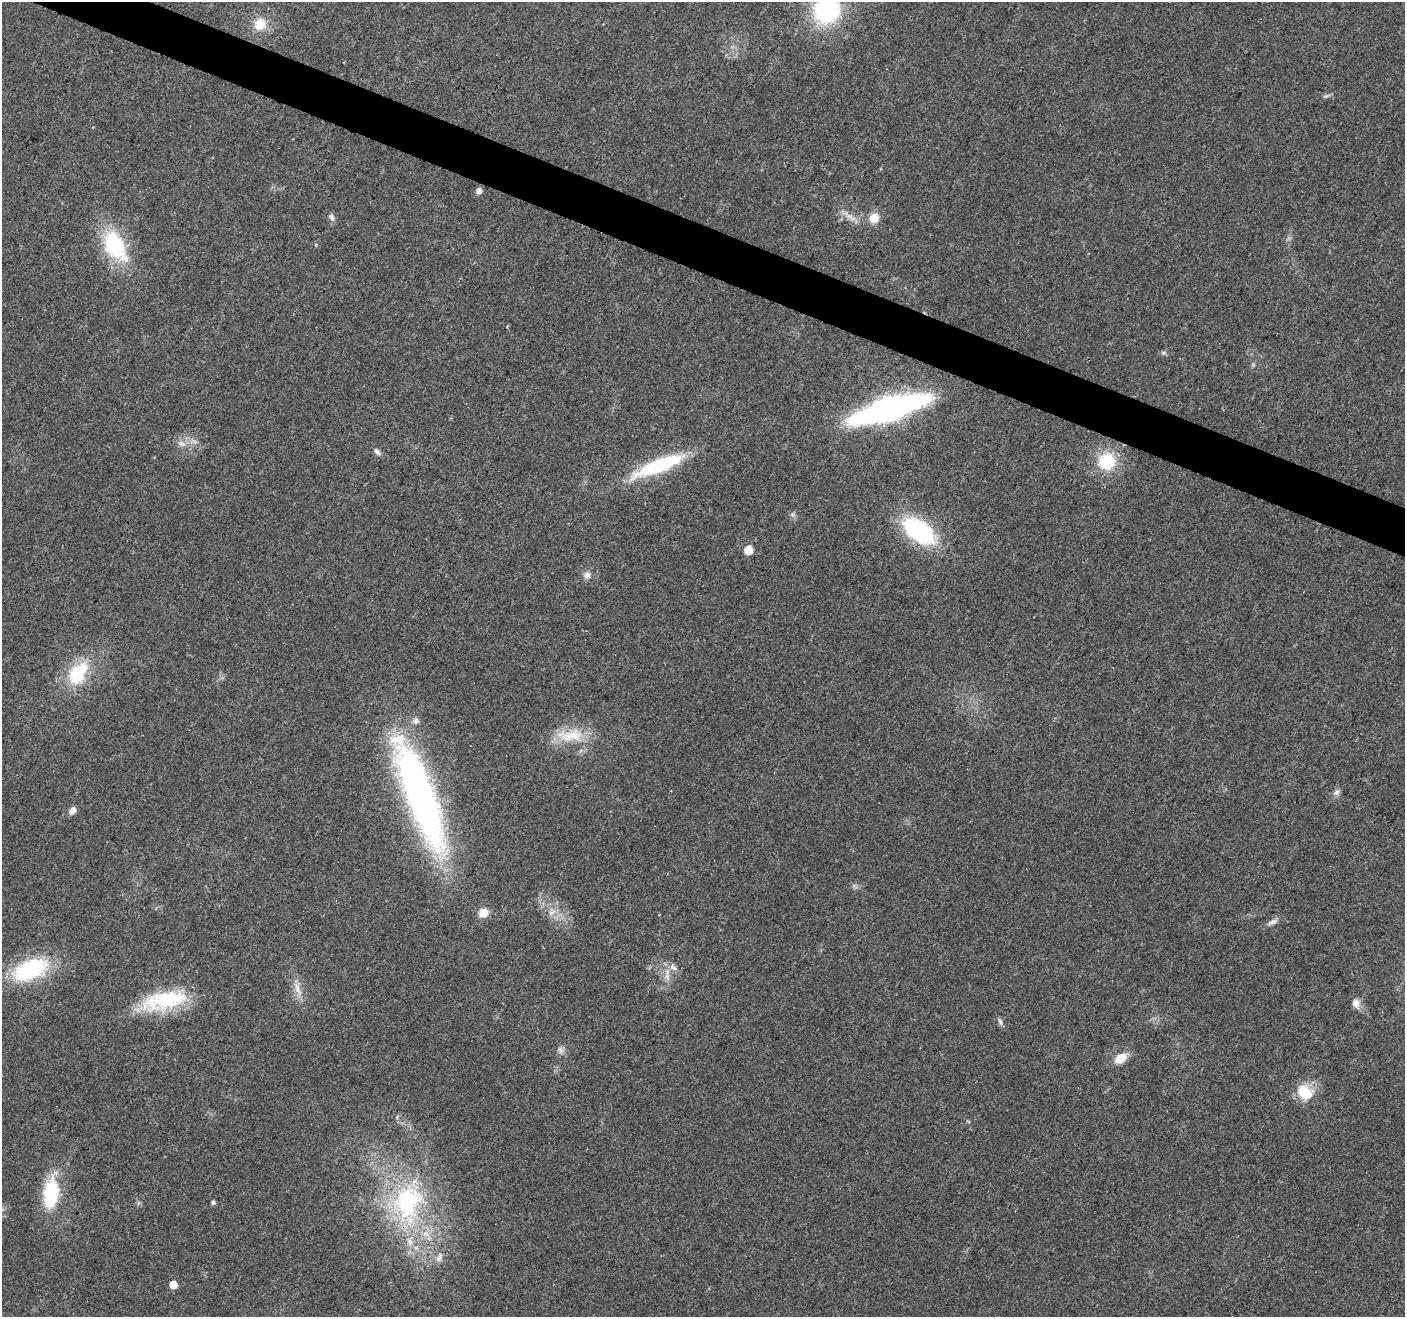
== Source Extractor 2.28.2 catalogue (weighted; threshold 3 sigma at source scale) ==
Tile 11 of 4 x 4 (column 3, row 3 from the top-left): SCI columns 2811-4213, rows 1527-2841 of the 5626 x 5747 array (HDU 1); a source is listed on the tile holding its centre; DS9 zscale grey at full resolution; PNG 1407 x 1319 px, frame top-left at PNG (2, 2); no overlay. Shown black and unused: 3% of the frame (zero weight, under 3 of 4 exposures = <1% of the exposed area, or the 3 px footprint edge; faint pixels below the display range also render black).
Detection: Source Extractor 2.28.2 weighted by HDU 2 'WHT'; one run over the whole footprint, this tile lists its part. Background 0.0257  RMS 0.0032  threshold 0.0145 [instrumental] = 3 sigma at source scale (4.5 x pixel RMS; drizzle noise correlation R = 1.50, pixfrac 1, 0.0396/0.0396 arcsec/px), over >= 5 px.
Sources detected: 45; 4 inside a brighter listed object's ellipse — not listed separately; the other 41 listed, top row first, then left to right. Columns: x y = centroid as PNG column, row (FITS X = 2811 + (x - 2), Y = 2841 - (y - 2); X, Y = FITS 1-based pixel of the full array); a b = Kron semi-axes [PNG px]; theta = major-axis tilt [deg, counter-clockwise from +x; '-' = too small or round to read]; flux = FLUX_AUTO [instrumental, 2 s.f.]
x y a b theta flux
827 10 22 21 - 42
260 24 16 14 64 6.2
1326 96 11 4 21 0.76
479 191 5 5 - 2
331 217 9 7 -48 1.2
874 218 12 11 - 4.2
316 245 5 3 - 0.32
115 246 43 24 -60 24
507 327 4 3 - 0.28
1163 352 7 4 0 0.6
889 409 49 13 17 170
181 444 12 7 -23 1.9
377 451 10 6 -52 1.2
1107 461 20 18 22 14
659 465 61 14 21 27
792 514 7 6 - 0.85
919 531 30 17 -35 42
748 550 6 5 - 7.4
587 575 10 8 27 1.7
78 673 32 20 56 17
570 735 42 17 5 11
1337 792 11 7 50 1.3
419 794 134 31 -69 130
72 811 8 6 50 1.9
552 912 12 7 33 1.9
483 913 11 10 - 3.6
1273 922 14 6 26 1.6
30 969 43 22 22 29
667 974 19 6 84 2.7
297 989 25 7 -68 3.5
164 1000 61 23 12 25
1356 1003 9 8 - 2.3
1000 1021 12 4 -66 0.9
560 1050 12 6 -58 1.3
1120 1058 13 9 33 5.2
1303 1093 21 19 68 8.2
51 1193 37 18 83 18
408 1202 58 43 76 51
213 1203 5 4 - 0.81
439 1258 14 8 64 2
173 1285 5 5 - 4.6
Overlapping masked pixels (flux is a lower limit): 1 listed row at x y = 408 1202
Isophote crosses this tile's border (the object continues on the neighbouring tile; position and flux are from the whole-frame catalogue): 1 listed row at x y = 827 10